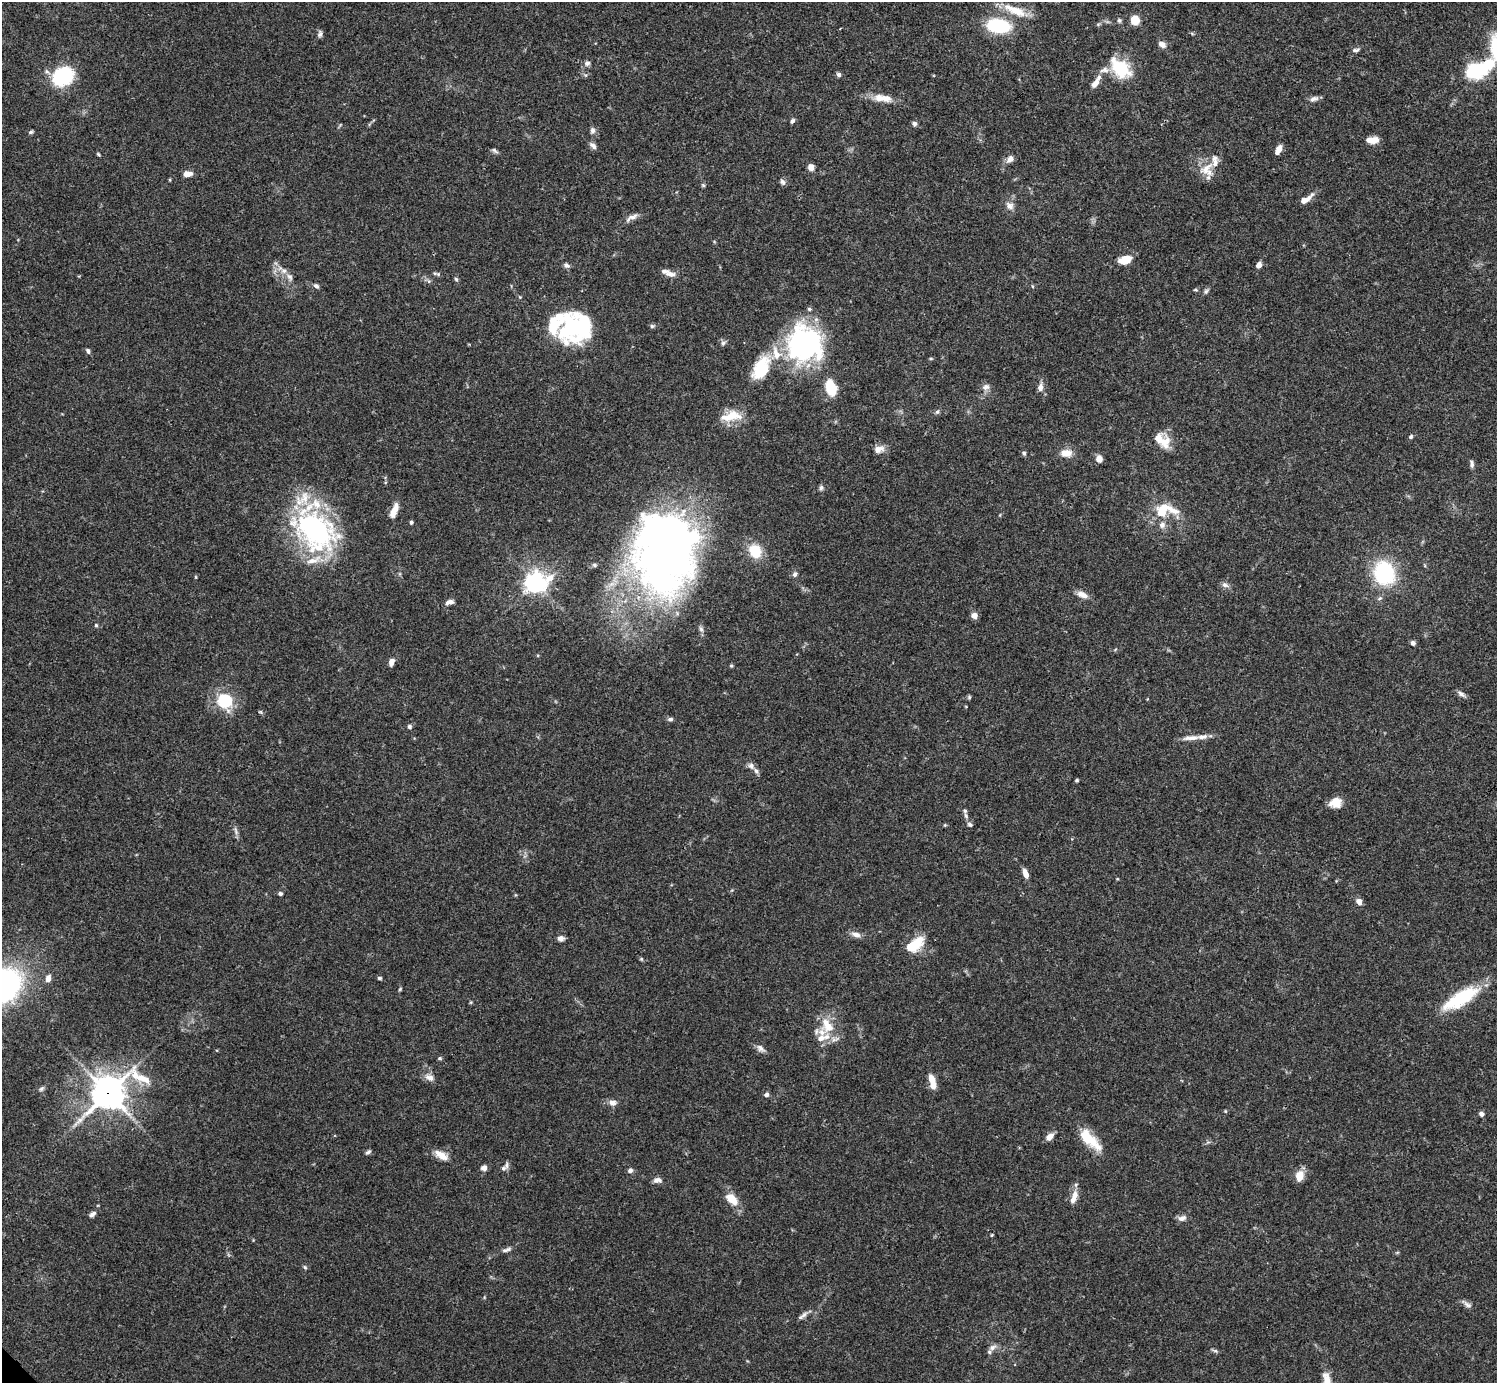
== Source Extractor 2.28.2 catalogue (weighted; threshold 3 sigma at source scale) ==
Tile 10 of 4 x 4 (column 2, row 3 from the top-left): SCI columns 1495-2989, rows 1539-2919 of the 5981 x 5981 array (HDU 1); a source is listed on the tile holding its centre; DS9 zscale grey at full resolution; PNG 1499 x 1385 px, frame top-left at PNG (2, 2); no overlay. Shown black and unused: <1% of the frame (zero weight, under 3 of 4 exposures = <1% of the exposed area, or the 3 px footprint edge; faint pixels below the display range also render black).
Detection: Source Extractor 2.28.2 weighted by HDU 2 'WHT'; one run over the whole footprint, this tile lists its part. Background 0.0728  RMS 0.0032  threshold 0.0145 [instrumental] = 3 sigma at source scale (4.5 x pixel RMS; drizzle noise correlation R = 1.50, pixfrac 1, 0.05/0.05 arcsec/px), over >= 5 px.
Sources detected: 172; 2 inside a brighter object's white glare — not listed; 25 inside a brighter listed object's ellipse — not listed separately; the other 145 listed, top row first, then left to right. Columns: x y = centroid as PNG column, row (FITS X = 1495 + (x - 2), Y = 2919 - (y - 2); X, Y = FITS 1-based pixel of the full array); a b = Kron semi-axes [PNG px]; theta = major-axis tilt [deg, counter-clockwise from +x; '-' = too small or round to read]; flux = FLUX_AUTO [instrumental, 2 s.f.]
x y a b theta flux
1015 10 36 11 -23 6.5
1119 20 6 5 - 0.63
1135 20 7 7 - 6.6
998 26 21 12 -8 24
320 34 9 6 84 0.91
1162 44 10 7 -32 1.7
1356 50 8 5 8 0.76
587 63 8 7 - 1.2
1120 68 28 17 -44 13
1479 69 36 17 23 22
839 74 6 5 - 0.9
63 76 14 11 42 41
1096 82 16 6 59 2.9
879 97 13 11 1 3.2
1313 99 12 7 21 1.5
792 121 7 4 56 0.7
914 124 7 6 - 0.87
592 130 8 6 79 1.2
31 132 6 4 16 0.59
1373 140 11 7 1 3.5
593 146 10 6 -46 1.3
1278 150 10 5 63 2.8
494 151 9 5 -35 0.75
98 154 5 4 - 0.43
1010 159 10 7 52 1.9
811 167 7 6 - 2
1207 170 21 21 - 5.9
187 174 10 6 4 2.4
782 182 8 6 -57 0.92
703 185 6 4 -43 0.45
1306 199 18 6 34 2.7
1010 206 13 9 -50 2.1
632 217 21 6 29 2
1125 260 15 9 15 4.6
566 265 9 5 -31 0.91
1259 265 7 6 - 1.5
284 271 9 8 - 1.7
438 274 6 4 -45 0.53
671 274 14 7 -6 1.9
456 279 5 5 - 0.51
429 281 6 6 - 0.63
316 286 7 5 -37 0.87
1032 286 5 3 - 0.29
1195 290 6 3 -7 0.38
1206 291 8 6 73 0.72
520 297 5 4 - 0.36
554 325 29 18 -66 11
582 326 30 21 -84 22
652 326 5 5 - 0.57
723 343 8 6 69 0.84
805 344 41 39 -88 57
88 351 7 5 -64 0.74
931 358 6 3 0 0.34
761 368 33 19 62 13
986 387 10 8 15 1.5
1040 387 10 7 82 1.7
831 388 13 9 -74 11
937 412 7 6 - 0.68
731 416 29 13 9 7.1
1411 437 6 5 - 0.59
1164 442 17 17 - 5.2
879 449 13 8 17 2.4
1024 453 6 6 - 0.6
1066 453 14 9 2 3.6
1099 459 6 5 - 3.2
1472 464 9 5 -88 0.95
821 488 8 6 88 0.72
1163 508 16 14 24 7.1
394 510 17 7 68 3.7
411 522 5 4 - 0.6
1162 525 11 9 68 1.9
315 531 55 40 -40 61
755 551 16 13 -58 7.9
664 552 86 61 88 230
594 565 6 5 - 0.56
1384 573 19 16 -71 33
795 574 7 6 - 0.97
196 577 5 3 - 0.29
535 582 8 7 - 210
1225 585 10 6 -24 1.2
1082 595 14 7 -22 2.3
449 602 9 5 13 1.5
974 615 8 7 - 1.6
96 625 4 4 - 0.44
701 629 10 6 -74 0.98
1413 643 5 5 - 1.1
391 662 8 6 74 1.6
731 666 5 3 - 0.37
1461 694 12 5 -36 1.2
969 697 5 5 - 0.48
225 701 18 16 -55 14
670 719 7 5 10 0.8
409 726 6 5 - 0.67
1191 738 26 6 4 2.8
751 766 9 8 - 1.3
1077 780 4 3 - 0.45
1335 803 13 10 16 4.1
966 815 7 5 -74 0.88
945 825 4 4 - 0.34
970 825 7 5 -32 0.74
236 831 13 5 -78 1.1
1025 874 10 5 -68 2.5
1117 879 4 3 - 0.24
280 893 6 5 - 0.67
1359 902 8 6 -60 1.7
856 934 12 7 -15 2
561 938 8 6 -11 1.2
918 942 17 11 66 6.6
641 959 5 5 - 0.38
48 978 8 6 74 1.8
379 978 5 4 - 0.65
400 989 6 3 46 0.37
1461 998 44 14 31 19
471 1002 5 3 - 0.34
827 1026 24 15 -67 8.5
760 1048 12 7 -41 1.5
440 1058 5 4 - 0.51
430 1078 12 8 -19 2
932 1079 11 7 -70 3.1
41 1089 8 5 44 0.69
108 1093 16 11 32 500
766 1094 5 5 - 1.1
613 1103 11 7 0 1.7
1225 1111 5 3 - 0.27
1481 1114 6 5 - 1.1
1050 1137 9 6 42 2.5
1090 1140 31 11 -44 9.4
368 1152 7 4 34 0.7
441 1155 20 9 -31 3.4
484 1168 6 6 - 1.6
503 1168 9 7 24 1.2
630 1170 8 6 18 0.86
1299 1176 11 8 70 4.3
657 1180 11 7 3 1.4
1074 1197 20 7 69 3.1
732 1199 14 9 -45 5.8
92 1214 10 5 32 1
1182 1218 12 7 16 1.5
992 1235 5 3 - 0.32
507 1250 15 5 20 1.3
305 1267 6 5 - 0.52
1467 1305 13 6 -31 1.3
804 1315 12 5 45 1.3
993 1347 11 7 25 1.4
1215 1351 8 4 -22 0.62
Overlapping masked pixels (flux is a lower limit): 1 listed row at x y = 108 1093